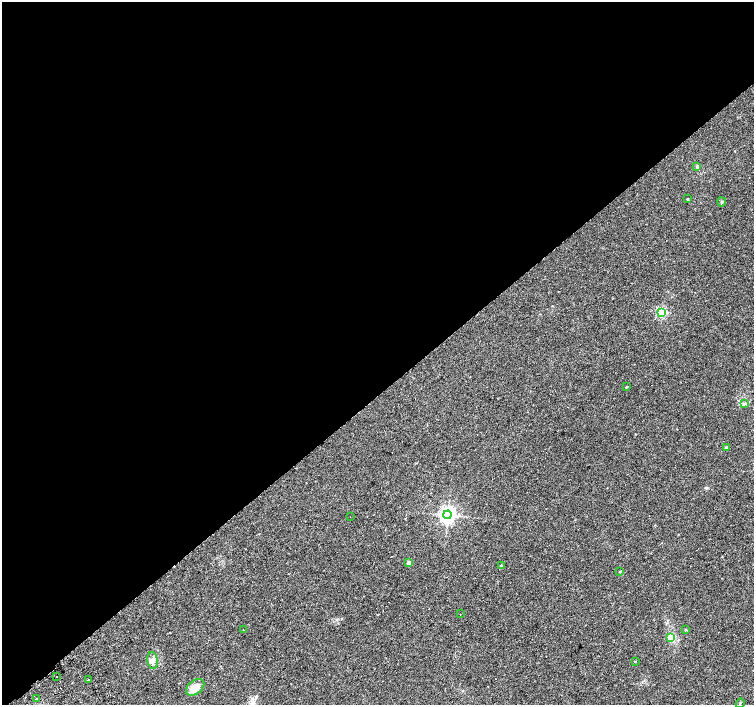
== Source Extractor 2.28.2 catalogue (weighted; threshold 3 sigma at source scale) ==
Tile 2 of 4 x 4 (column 2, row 1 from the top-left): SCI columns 1555-3057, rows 4469-5873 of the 6109 x 6061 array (HDU 1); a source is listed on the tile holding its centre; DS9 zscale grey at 2 x 2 block average (1 PNG px = mean of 2 x 2 image px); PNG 756 x 707 px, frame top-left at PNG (2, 2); each listed source drawn as its Kron ellipse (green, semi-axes under 4 px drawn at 4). Shown black and unused: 56% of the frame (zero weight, under 2 of 3 exposures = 3% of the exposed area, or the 3 px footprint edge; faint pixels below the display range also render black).
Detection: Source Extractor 2.28.2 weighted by HDU 2 'WHT'; one run over the whole footprint, this tile lists its part. Background 0.1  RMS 0.0088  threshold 0.0396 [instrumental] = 3 sigma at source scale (4.5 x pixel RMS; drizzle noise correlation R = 1.50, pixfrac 1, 0.0396/0.0396 arcsec/px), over >= 5 px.
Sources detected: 23; all 23 listed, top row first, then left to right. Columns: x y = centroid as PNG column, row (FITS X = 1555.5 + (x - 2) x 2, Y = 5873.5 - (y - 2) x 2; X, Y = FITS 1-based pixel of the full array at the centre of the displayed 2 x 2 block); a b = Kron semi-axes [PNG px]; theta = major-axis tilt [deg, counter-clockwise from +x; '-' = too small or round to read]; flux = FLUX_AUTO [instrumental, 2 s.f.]
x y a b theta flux
697 166 3 3 - 5.3
687 199 3 2 - 2.3
722 202 4 3 - 2
661 312 3 3 - 210
627 387 3 2 - 1.4
744 403 4 2 - 2.3
726 447 2 2 - 3.3
448 515 4 4 - 890
350 517 2 2 - 3.1
409 563 2 2 - 18
501 566 2 2 - 10
620 572 3 2 - 1.6
460 614 2 2 - 3.8
243 630 2 2 - 2.7
686 630 3 2 - 2.5
671 638 3 3 - 47
153 660 8 5 -81 9
635 661 2 2 - 1.8
57 677 2 2 - 1.5
88 680 3 2 - 9.4
195 687 10 6 38 21
37 699 2 2 - 1.3
740 703 5 2 - 1.9
Diffuse or blended objects may show on this block-average render without a row.